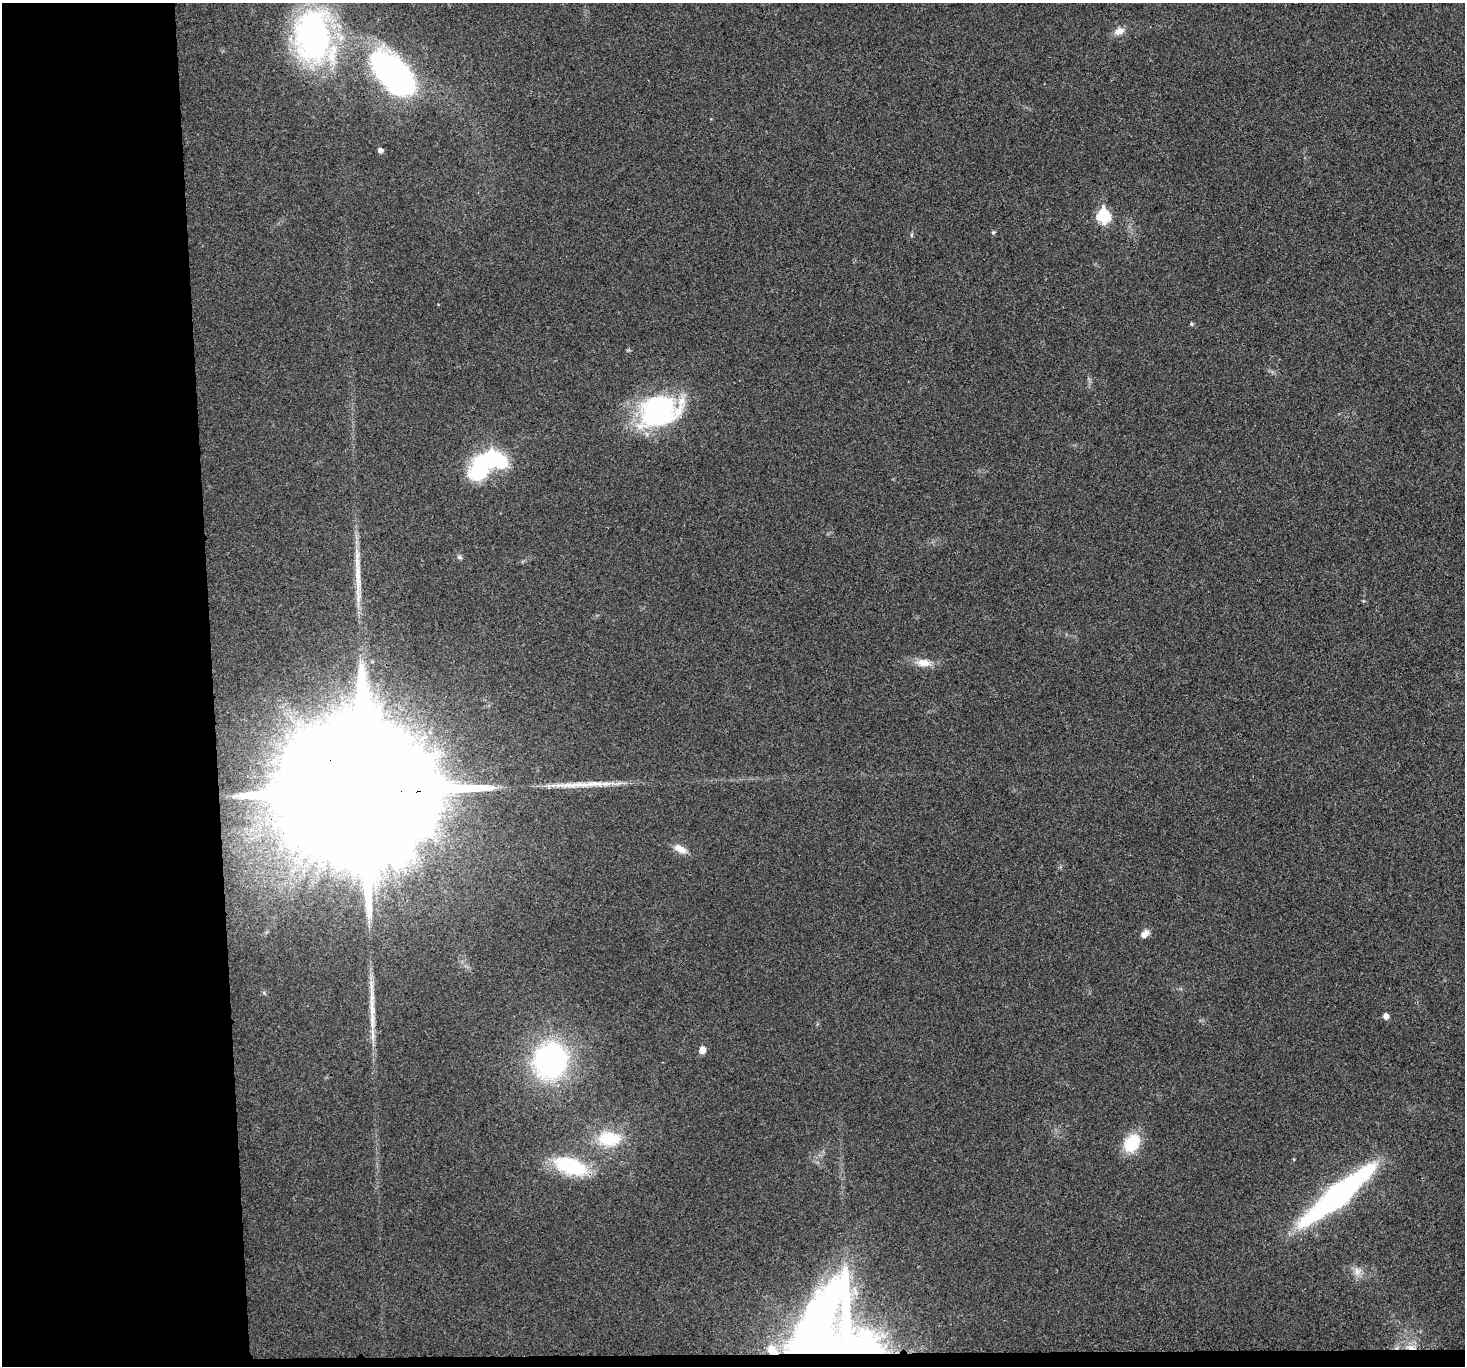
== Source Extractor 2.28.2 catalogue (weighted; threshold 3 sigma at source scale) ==
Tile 7 of 3 x 3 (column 1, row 3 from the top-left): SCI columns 2-1464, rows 129-1492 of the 4392 x 4370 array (HDU 1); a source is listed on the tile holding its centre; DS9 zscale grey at full resolution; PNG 1467 x 1368 px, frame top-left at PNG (2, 3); no overlay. Shown black and unused: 15% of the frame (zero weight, under 3 of 4 exposures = <1% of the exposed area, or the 3 px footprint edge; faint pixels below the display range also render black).
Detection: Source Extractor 2.28.2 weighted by HDU 2 'WHT'; one run over the whole footprint, this tile lists its part. Background 0.0321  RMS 0.0062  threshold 0.0281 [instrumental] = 3 sigma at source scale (4.5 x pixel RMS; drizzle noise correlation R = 1.50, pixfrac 1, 0.05/0.05 arcsec/px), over >= 5 px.
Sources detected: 32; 4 inside a brighter object's white glare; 2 long thin detections or spike segments (spike, bleed or trail) — not listed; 1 inside a brighter listed object's ellipse — not listed separately; the other 25 listed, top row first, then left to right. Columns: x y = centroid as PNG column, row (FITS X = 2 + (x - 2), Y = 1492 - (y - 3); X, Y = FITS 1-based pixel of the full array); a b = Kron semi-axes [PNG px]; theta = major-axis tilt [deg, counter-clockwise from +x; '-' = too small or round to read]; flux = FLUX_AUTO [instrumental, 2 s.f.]
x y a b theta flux
1119 31 12 8 24 4.6
313 36 61 41 -89 150
393 76 44 28 -53 170
380 150 5 4 - 2.5
1103 216 7 6 - 59
993 232 5 5 - 0.78
1191 324 5 4 - 0.78
659 411 47 33 22 88
489 461 30 15 33 110
460 557 7 5 -27 1.3
923 663 20 10 -8 6.8
363 791 68 30 0 82000
680 849 16 8 -28 6.1
1145 934 11 6 42 3.9
372 1007 35 7 -87 12
1386 1016 5 5 - 3.6
702 1050 5 5 - 7.1
550 1060 27 24 67 150
609 1139 30 19 -1 26
1132 1144 16 12 52 27
571 1166 38 17 -18 42
1338 1195 77 17 39 170
1357 1271 12 8 -86 3.9
817 1319 101 39 63 200
1411 1347 10 5 -4 3.3
Overlapping masked pixels (flux is a lower limit): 4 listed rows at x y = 659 411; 363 791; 817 1319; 1411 1347